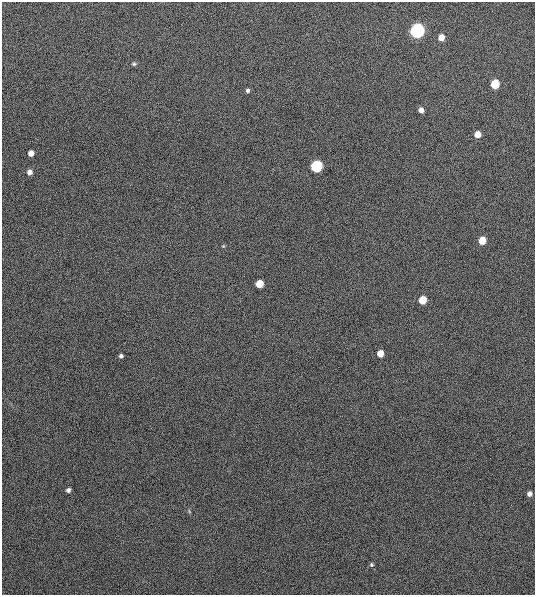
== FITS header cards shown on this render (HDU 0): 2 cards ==
NAXIS1  =                  533
NAXIS2  =                  593

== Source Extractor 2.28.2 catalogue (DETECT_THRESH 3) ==
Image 533 x 593 px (HDU 0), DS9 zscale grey, 1 PNG px = 1 image px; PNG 537 x 597 px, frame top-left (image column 1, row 593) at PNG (2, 2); no overlay
Background 2330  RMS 20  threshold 60.9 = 3 sigma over >= 5 px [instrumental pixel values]
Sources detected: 19; all 19 listed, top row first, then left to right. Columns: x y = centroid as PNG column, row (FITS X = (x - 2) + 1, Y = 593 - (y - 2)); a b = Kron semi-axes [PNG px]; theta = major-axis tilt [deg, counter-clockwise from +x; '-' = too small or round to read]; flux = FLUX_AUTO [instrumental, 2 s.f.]
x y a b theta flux
417 31 6 6 - 630000
441 37 5 5 - 13000
134 64 6 5 - 2200
495 84 6 5 - 52000
248 90 5 5 - 2800
421 110 5 5 - 6600
478 134 5 5 - 14000
31 153 5 5 - 9100
317 166 6 6 - 220000
29 172 5 5 - 6600
482 240 6 5 - 26000
223 246 5 4 - 1300
260 284 6 5 - 29000
423 300 6 5 - 32000
380 353 5 5 - 19000
121 356 4 4 - 3400
68 490 5 4 - 4000
529 494 5 5 - 5100
371 565 6 5 - 2300